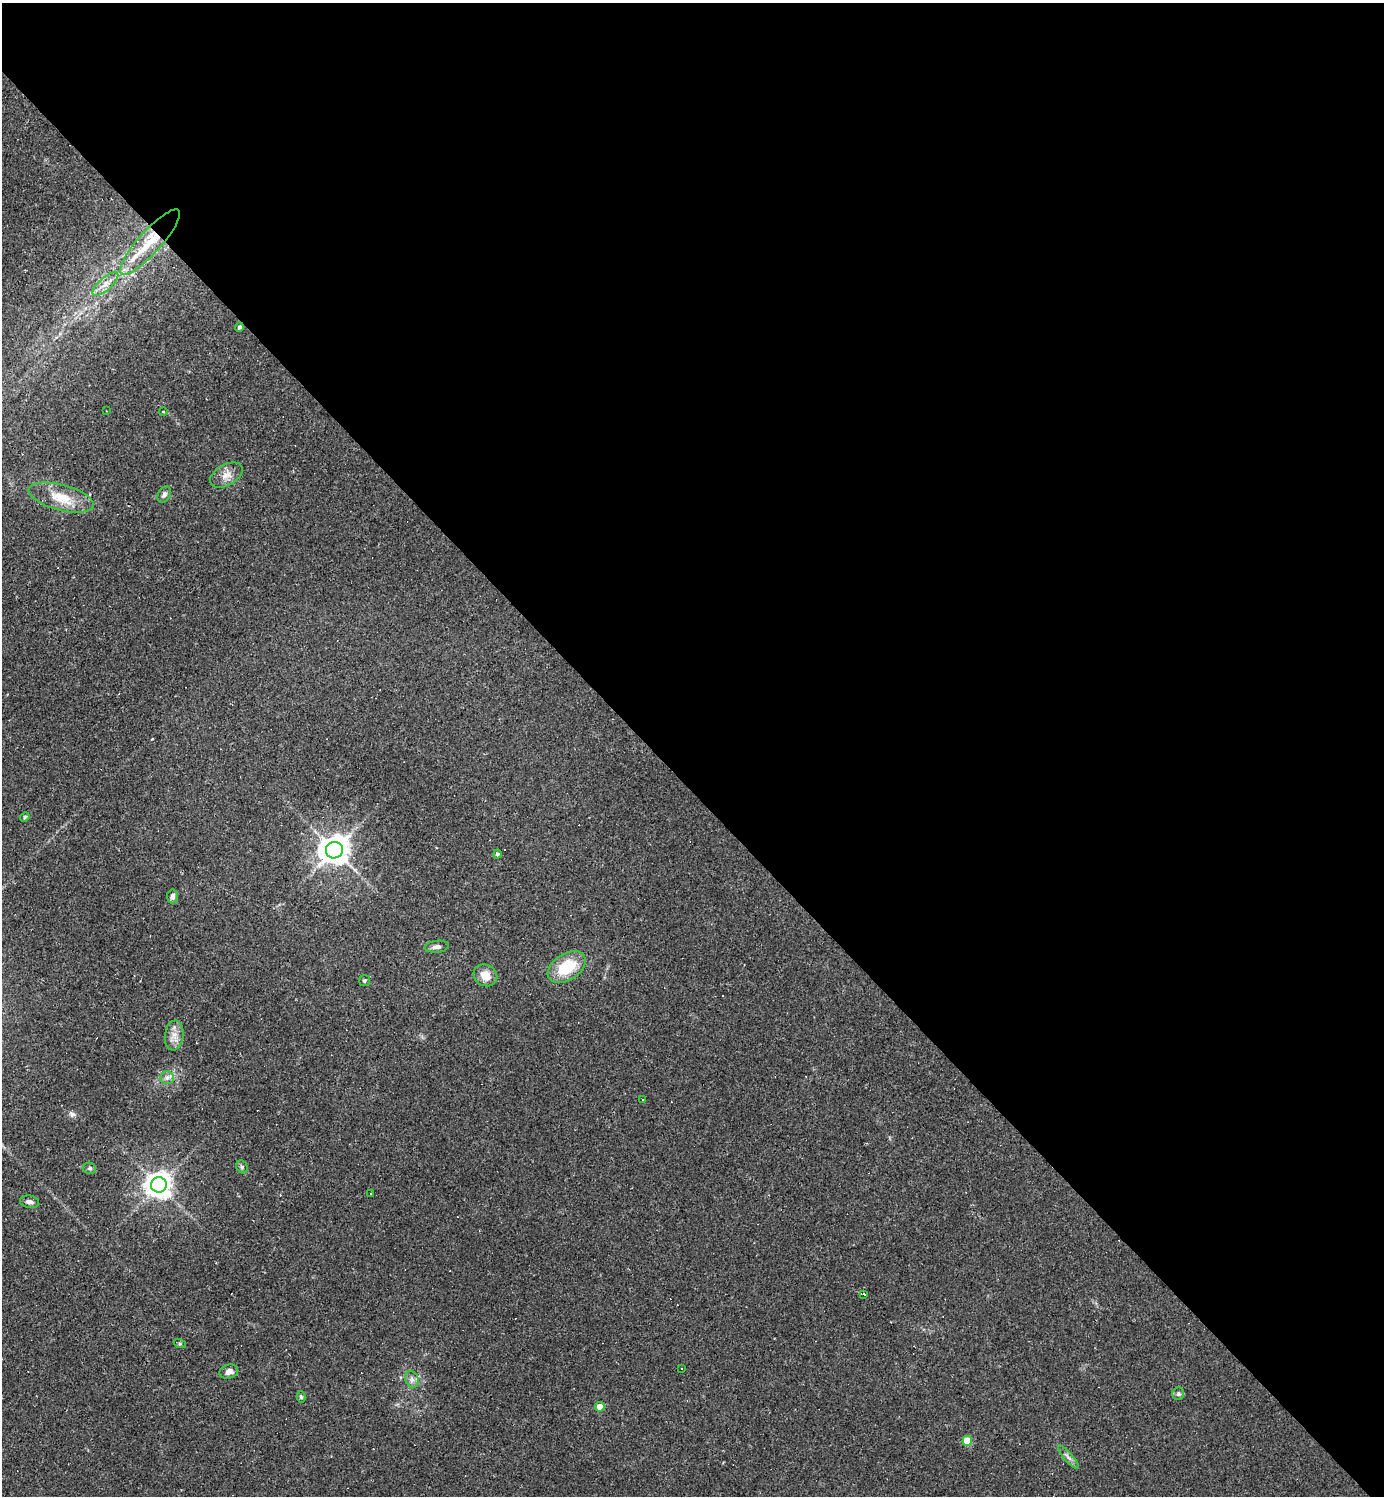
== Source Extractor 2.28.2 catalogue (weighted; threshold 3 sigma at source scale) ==
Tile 8 of 4 x 4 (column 4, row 2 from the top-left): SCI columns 4443-5824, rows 2989-4482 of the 5976 x 5976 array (HDU 1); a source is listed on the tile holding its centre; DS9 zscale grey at full resolution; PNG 1386 x 1498 px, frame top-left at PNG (2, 3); each listed source drawn as its Kron ellipse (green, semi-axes under 4 px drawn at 4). Shown black and unused: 53% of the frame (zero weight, under 2 of 3 exposures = <1% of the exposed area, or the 3 px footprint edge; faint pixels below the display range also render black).
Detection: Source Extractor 2.28.2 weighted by HDU 2 'WHT'; one run over the whole footprint, this tile lists its part. Background 0.0635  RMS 0.0069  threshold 0.0312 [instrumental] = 3 sigma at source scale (4.5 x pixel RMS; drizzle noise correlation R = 1.50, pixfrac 1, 0.05/0.05 arcsec/px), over >= 5 px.
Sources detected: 49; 14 cosmic-ray / hot-pixel residue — neither listed nor drawn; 1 inside a brighter listed object's ellipse — not listed separately; the other 34 listed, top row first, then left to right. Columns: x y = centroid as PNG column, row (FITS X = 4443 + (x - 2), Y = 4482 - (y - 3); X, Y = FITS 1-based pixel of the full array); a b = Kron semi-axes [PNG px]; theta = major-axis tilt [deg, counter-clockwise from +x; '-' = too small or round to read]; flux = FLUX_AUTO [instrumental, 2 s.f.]
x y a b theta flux
150 242 43 11 48 27
105 284 16 6 42 5.5
239 327 4 4 - 1.6
106 411 3 2 - 0.41
163 412 4 3 - 0.6
226 475 18 10 30 6.6
164 494 8 6 59 2.3
61 498 33 12 -14 18
25 817 5 4 - 0.96
334 850 8 8 - 1100
497 854 4 4 - 1.8
173 896 7 5 85 2.7
437 947 12 6 6 2.9
567 967 21 13 33 26
485 975 12 10 -30 8.6
364 981 5 5 - 1.2
174 1035 15 9 84 5.9
167 1078 7 6 - 2.5
643 1100 3 2 - 1.3
242 1167 7 5 -64 1.3
90 1168 6 5 - 1.2
159 1185 8 7 - 780
371 1194 3 3 - 1.3
29 1202 10 6 -10 2.7
864 1294 3 2 - 1.8
180 1344 6 4 -18 0.92
682 1368 3 2 - 0.47
229 1372 9 7 17 4
412 1379 9 6 -69 2.8
1178 1394 6 6 - 1.4
301 1397 5 4 - 1.2
600 1407 4 4 - 8.9
967 1441 5 5 - 19
1068 1457 15 4 -48 2.7
Overlapping masked pixels (flux is a lower limit): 1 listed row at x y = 150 242
Unlisted compact peaks at least as high as the median listed source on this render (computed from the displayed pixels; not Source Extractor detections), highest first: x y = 72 1114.